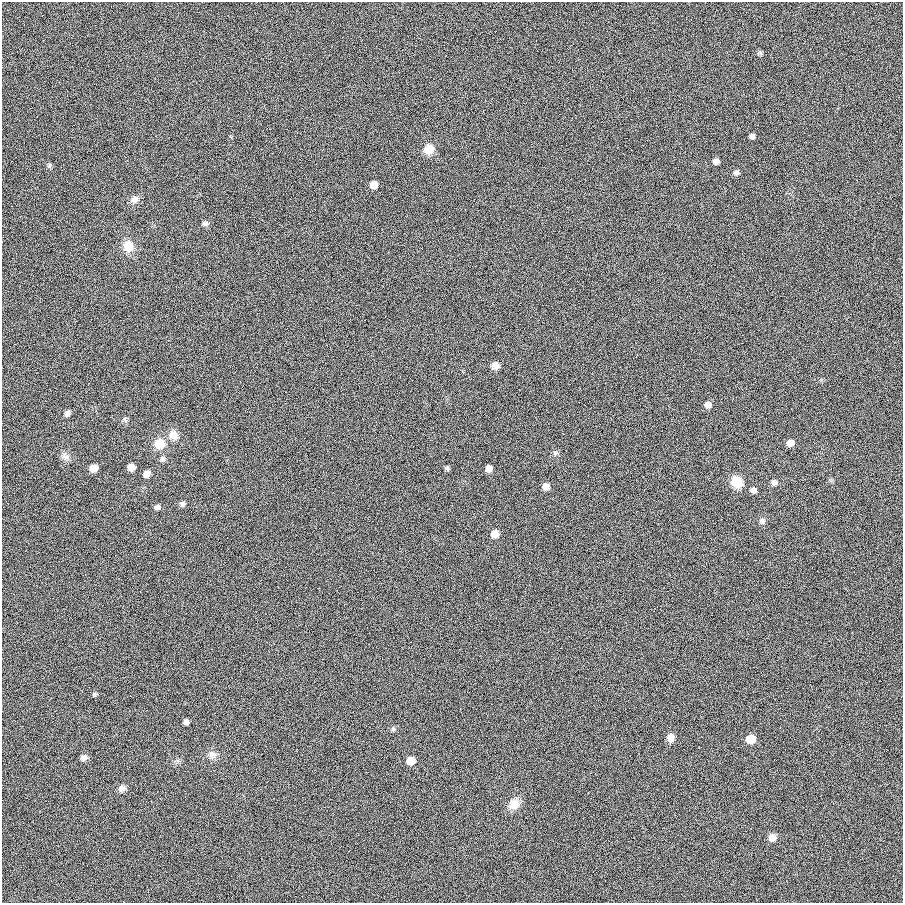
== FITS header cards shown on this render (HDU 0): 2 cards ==
NAXIS1  =                  901
NAXIS2  =                  901

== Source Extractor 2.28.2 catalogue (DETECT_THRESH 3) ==
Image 901 x 901 px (HDU 0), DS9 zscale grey, 1 PNG px = 1 image px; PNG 905 x 905 px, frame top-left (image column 1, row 901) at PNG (2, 2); no overlay
Background 5.03e-05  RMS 0.099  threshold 0.296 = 3 sigma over >= 5 px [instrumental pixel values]
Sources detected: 43; all 43 listed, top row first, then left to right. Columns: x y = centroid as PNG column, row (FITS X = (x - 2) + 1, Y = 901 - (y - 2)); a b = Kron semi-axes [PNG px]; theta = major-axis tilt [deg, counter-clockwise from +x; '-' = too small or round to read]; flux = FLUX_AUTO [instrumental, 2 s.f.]
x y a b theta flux
752 136 5 5 - 20
429 149 10 9 - 96
716 161 6 6 - 24
50 165 7 5 36 11
736 173 8 7 - 17
374 185 7 7 - 53
134 199 11 9 32 36
205 223 8 6 4 16
128 246 14 12 -83 86
495 365 8 8 - 37
708 405 7 7 - 33
67 413 7 6 - 21
125 420 8 4 -53 11
173 435 12 11 - 54
790 443 7 6 - 36
159 444 13 12 - 90
555 453 7 6 - 15
65 456 12 8 -33 30
162 459 8 7 - 16
131 467 6 6 - 56
93 468 7 6 - 61
447 468 7 5 -74 12
489 469 6 6 - 43
146 474 6 6 - 40
737 482 12 11 - 120
774 483 7 7 - 20
546 487 7 7 - 39
753 490 7 6 - 27
182 504 7 6 - 17
157 507 8 6 -9 18
762 521 8 8 - 20
495 534 8 7 - 52
94 694 6 5 - 10
186 722 5 5 - 22
393 729 7 4 -45 11
670 738 10 8 89 38
751 739 8 8 - 83
212 755 11 8 9 34
84 757 9 8 - 25
411 761 8 7 - 62
122 788 9 8 - 27
514 804 15 11 51 73
772 837 8 8 - 37